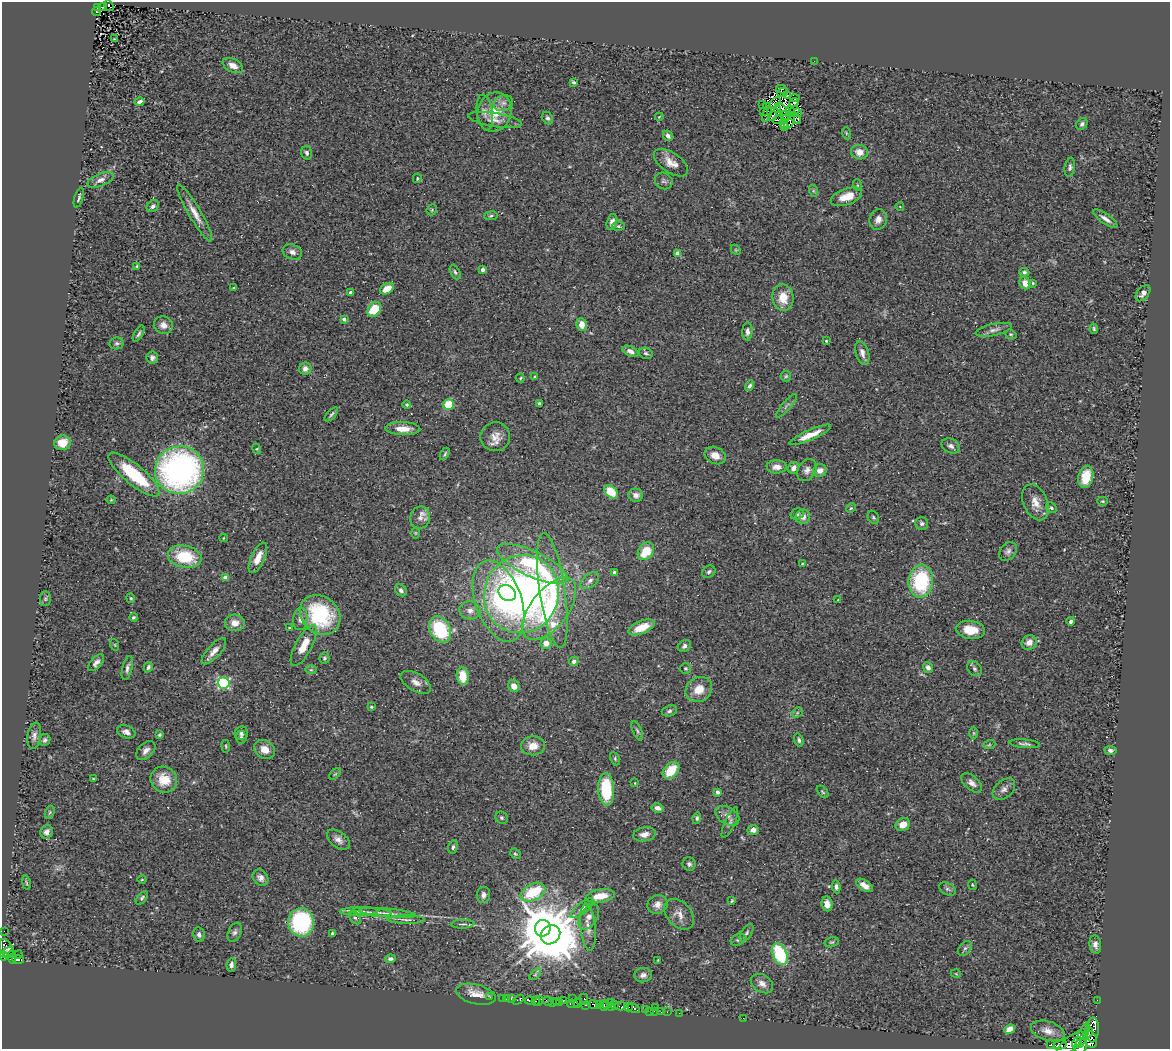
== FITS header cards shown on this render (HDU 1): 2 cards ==
NAXIS1  =                 1168
NAXIS2  =                 1047

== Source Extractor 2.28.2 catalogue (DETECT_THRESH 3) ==
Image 1168 x 1047 px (HDU 1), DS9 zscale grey, 1 PNG px = 1 image px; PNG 1172 x 1051 px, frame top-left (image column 1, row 1047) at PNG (2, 2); each listed source drawn as its Kron ellipse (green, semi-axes under 4 px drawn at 4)
Background 0.296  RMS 0.041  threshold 0.122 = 3 sigma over >= 5 px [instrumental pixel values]
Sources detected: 325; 4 with non-positive FLUX_AUTO (blend fragments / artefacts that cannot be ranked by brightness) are neither listed nor drawn; the other 321 listed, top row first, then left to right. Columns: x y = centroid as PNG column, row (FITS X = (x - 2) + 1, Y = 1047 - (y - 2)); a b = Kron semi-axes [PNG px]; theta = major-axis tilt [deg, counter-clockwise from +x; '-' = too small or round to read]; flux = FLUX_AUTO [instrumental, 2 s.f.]
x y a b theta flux
109 5 6 3 -50 13
98 7 3 3 - 37
103 7 4 2 - 2.6
96 11 4 3 - 4.4
114 39 3 2 - 1.5
814 61 2 2 - 3.7
233 66 11 6 -27 26
574 82 4 3 - 5.3
781 89 5 3 - 3.8
782 93 5 2 - 1.2
788 95 2 2 - 2.1
795 98 4 3 - 5.8
140 102 5 3 - 9
794 102 5 3 - 15
503 103 10 8 21 12
775 103 6 3 47 14
763 104 2 2 - 4.4
767 106 4 2 - 3.2
777 110 4 2 - 0.48
784 110 10 4 -36 2.7
794 110 5 2 - 3.1
764 111 3 2 - 1.9
790 111 5 2 - 0.99
485 112 18 8 -82 17
494 112 20 17 73 63
798 113 2 2 - 1.9
767 114 8 4 66 0.69
772 116 5 3 - 0.05
785 116 6 3 -28 3.8
659 117 4 3 - 2.3
547 118 6 5 - 6.8
796 118 7 4 -46 0.81
495 120 27 7 -9 24
779 120 6 2 16 3.9
784 123 3 3 - 2.8
789 123 7 2 55 2
1082 124 6 5 - 7.6
784 127 3 2 - 2.2
846 133 6 4 -72 3.5
668 136 5 4 - 9.9
859 152 8 7 - 28
307 153 7 5 -74 8.8
671 163 19 10 -35 31
1070 167 9 5 81 6.8
417 178 5 3 - 2.8
100 180 14 6 22 16
664 181 9 8 - 8.1
857 185 6 4 -72 3
814 191 6 4 -71 4.3
846 197 16 8 19 46
79 198 10 3 73 5.5
153 206 6 5 - 9.6
900 207 4 3 - 1.9
432 210 6 5 - 3.7
195 213 32 6 -60 32
491 216 7 3 8 4
878 219 10 8 70 20
1105 219 14 5 -35 15
612 222 8 5 75 12
618 226 6 4 -2 4.4
736 250 6 4 -44 3.5
292 252 10 7 -22 13
678 253 4 4 - 51
137 266 4 3 - 4.1
482 270 3 3 - 12
455 272 8 5 -65 5.7
1024 272 5 4 - 5.3
1025 283 6 5 - 19
1033 283 4 2 - 2.3
234 288 4 3 - 5
387 289 7 5 31 34
350 292 3 3 - 7.5
1143 293 9 5 51 14
783 298 13 10 -83 44
374 309 8 6 52 100
344 319 4 3 - 15
163 325 9 8 - 19
582 325 6 5 - 24
1094 329 5 3 - 3.5
994 330 18 6 12 15
747 331 9 5 86 9.2
139 334 9 4 60 6.1
1011 334 6 4 -20 3.5
826 341 4 3 - 3.2
117 343 7 6 - 6.1
630 351 8 5 -26 13
646 353 7 5 -18 5.6
862 353 12 6 -73 16
152 358 6 6 - 7.7
305 369 6 6 - 14
786 376 5 5 - 4.1
534 377 4 3 - 3.3
520 378 4 4 - 2.9
749 386 5 4 - 7
539 403 3 3 - 4.4
448 404 5 5 - 63
407 405 4 4 - 4.4
787 406 15 4 49 8.8
331 414 8 3 47 5.5
403 429 17 6 -2 35
810 435 22 5 23 36
495 437 15 14 - 31
62 443 8 7 - 49
951 446 10 7 -26 10
257 449 5 3 - 2.9
445 454 7 3 59 4.3
715 455 11 8 -25 28
777 467 10 6 0 20
794 468 6 5 - 15
179 470 24 23 - 870
807 470 12 8 59 14
820 470 7 6 - 20
134 475 32 10 -40 170
1086 477 11 7 77 58
611 492 8 5 -46 60
636 495 7 6 - 14
111 500 4 4 - 2.8
1102 501 5 4 - 3.6
1035 502 19 12 -67 33
851 508 5 4 - 3.1
1051 508 6 4 -45 5.6
797 514 7 5 17 5.2
803 517 7 7 - 17
873 517 7 5 -59 4.8
420 518 11 10 - 19
922 523 6 6 - 6.8
415 533 6 4 -90 3.2
223 538 4 2 - 1.8
646 551 9 7 51 69
1008 551 10 7 48 10
185 557 17 11 -11 120
258 558 16 6 65 34
802 563 2 2 - 2.5
532 564 38 13 -25 220
709 572 7 5 33 6.6
614 573 4 3 - 14
225 578 4 4 - 33
590 581 11 6 40 11
921 581 16 12 83 220
401 590 6 5 - 7.7
552 591 58 13 -81 230
507 593 9 7 -36 110
521 594 39 37 66 1500
131 598 5 4 - 3.6
45 599 7 5 89 5.7
838 600 4 4 - 2.1
498 601 42 23 -71 260
549 609 37 18 52 280
470 610 10 9 - 21
320 615 22 18 -43 230
134 617 4 4 - 4
300 619 11 7 83 15
1071 621 4 4 - 6.7
235 623 10 8 -4 24
642 627 14 6 23 55
289 628 3 2 - 2.6
440 629 14 10 -61 190
970 630 15 9 -6 50
1029 642 8 7 - 20
546 643 6 5 - 22
115 645 6 3 -72 2.8
304 646 23 8 62 48
684 646 7 5 34 7.8
214 651 17 6 48 21
324 658 6 5 - 5.2
574 661 5 4 - 11
96 663 10 5 48 13
148 667 5 4 - 7
928 667 5 4 - 7.3
127 668 12 5 76 10
685 668 5 5 - 4.3
974 669 8 6 -46 8.3
311 670 6 4 1 3.9
463 676 9 6 -83 55
416 682 17 9 -30 19
224 683 6 5 - 380
514 686 6 5 - 21
699 689 14 12 35 39
371 707 4 3 - 3.1
669 711 8 5 17 6.4
797 713 6 4 47 3.7
637 731 10 4 -66 6.7
126 732 9 6 -22 13
241 733 7 6 - 7.8
974 733 6 4 -90 3.2
159 735 4 4 - 4
34 736 13 6 81 13
241 737 6 5 - 6
45 740 6 5 - 6.4
799 740 7 4 -74 6.1
1025 744 15 4 -5 7.6
989 745 6 4 19 3.5
226 746 6 3 -82 3.1
533 746 12 9 1 35
265 749 11 9 -33 28
146 750 11 7 45 15
1110 750 6 4 -9 8.2
615 759 7 4 -65 4.3
671 770 10 6 48 75
335 774 7 4 44 3.9
93 778 3 2 - 1.9
164 780 13 12 - 55
635 783 4 2 - 1.8
972 783 12 6 -40 14
606 789 16 8 -88 150
1004 789 13 8 43 15
717 792 4 4 - 6.9
823 792 7 4 -49 4.4
658 808 6 4 -16 13
50 812 7 4 72 4.2
727 816 13 8 -31 16
502 818 6 5 - 5
697 818 6 4 81 5.5
730 823 16 5 66 9.5
903 824 7 6 - 25
753 830 5 5 - 14
47 832 7 6 - 13
645 834 11 7 10 19
338 840 13 8 -38 17
453 847 7 5 79 6.3
515 854 6 4 -42 3.8
689 864 7 6 - 7.5
261 878 9 7 -52 12
142 880 4 3 - 2.2
26 883 7 3 -81 3.8
864 885 9 5 -32 19
972 885 5 3 - 2.6
836 887 6 4 -83 7
947 889 9 6 -26 7
533 892 13 8 27 120
483 895 8 6 82 14
600 896 15 6 8 47
142 898 8 4 49 5.4
732 901 3 2 - 2.7
657 904 10 9 - 17
827 904 7 5 -84 17
582 908 14 5 39 12
359 911 19 3 1 10
372 912 20 2 -4 9.5
388 913 29 3 -5 16
679 914 17 12 -48 24
589 917 14 8 57 17
355 918 7 5 -51 5.2
406 920 19 4 -1 11
301 922 14 13 - 270
463 924 12 4 2 7.2
588 927 23 7 -84 27
543 928 8 8 - 9700
4 931 2 2 - 1.3
235 932 10 6 65 9.1
746 933 10 5 54 7
332 934 3 3 - 4.7
199 935 7 5 -79 8.9
551 935 10 9 - 17000
738 940 8 5 29 6.6
832 942 7 5 14 5.1
1095 945 9 6 -82 13
6 948 10 6 -62 250
965 948 8 5 53 7.2
7 952 7 3 29 320
780 954 11 7 -65 180
18 955 5 2 - 11
3 956 5 3 - 370
12 957 7 3 -79 190
390 959 5 4 - 9.1
18 960 6 3 -3 93
658 960 3 2 - 1.9
231 965 7 5 83 8.3
535 974 7 4 44 4.7
956 974 5 3 - 2.3
643 975 9 7 5 14
762 984 12 8 -33 18
476 994 20 9 -14 39
490 997 3 2 - 5.8
502 998 2 2 - 8.3
507 999 3 3 - 2.4
512 999 3 3 - 43
573 999 2 2 - 52
584 999 5 3 - 130
518 1000 6 3 30 3
529 1000 4 3 - 640
1097 1000 2 2 - 9
536 1001 4 2 - 17
539 1001 5 3 - 30
547 1001 5 3 - 35
556 1001 4 2 - 88
563 1001 3 3 - 100
552 1002 3 2 - 13
610 1002 2 2 - 48
559 1003 3 2 - 230
577 1003 4 4 - 280
572 1004 6 3 -6 79
600 1004 3 3 - 200
615 1004 3 2 - 57
586 1005 3 3 - 190
593 1005 5 4 - 600
607 1005 3 3 - 180
604 1006 5 3 - 180
620 1006 6 3 -1 150
612 1007 3 3 - 19
628 1007 4 3 - 210
655 1007 3 2 - 3.9
634 1008 6 4 -29 340
645 1009 3 2 - 19
649 1011 3 2 - 21
654 1011 2 2 - 12
661 1012 3 2 - 3.9
667 1012 2 2 - 12
679 1013 2 2 - 9.2
743 1018 2 2 - 8.6
1009 1029 6 4 39 28
1093 1030 12 6 86 1100
1048 1031 17 9 -17 26
1089 1032 5 3 - 770
1083 1035 13 4 70 2100
1091 1040 8 6 -73 1100
1077 1042 6 3 57 590
1070 1044 17 6 41 4300
1051 1045 3 3 - 83
1060 1045 7 4 14 1800
1081 1046 7 6 - 2000
At the frame edge (FLAGS 8, measured only in part): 2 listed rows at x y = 3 956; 1081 1046
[4 non-positive-flux detections neither listed nor drawn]